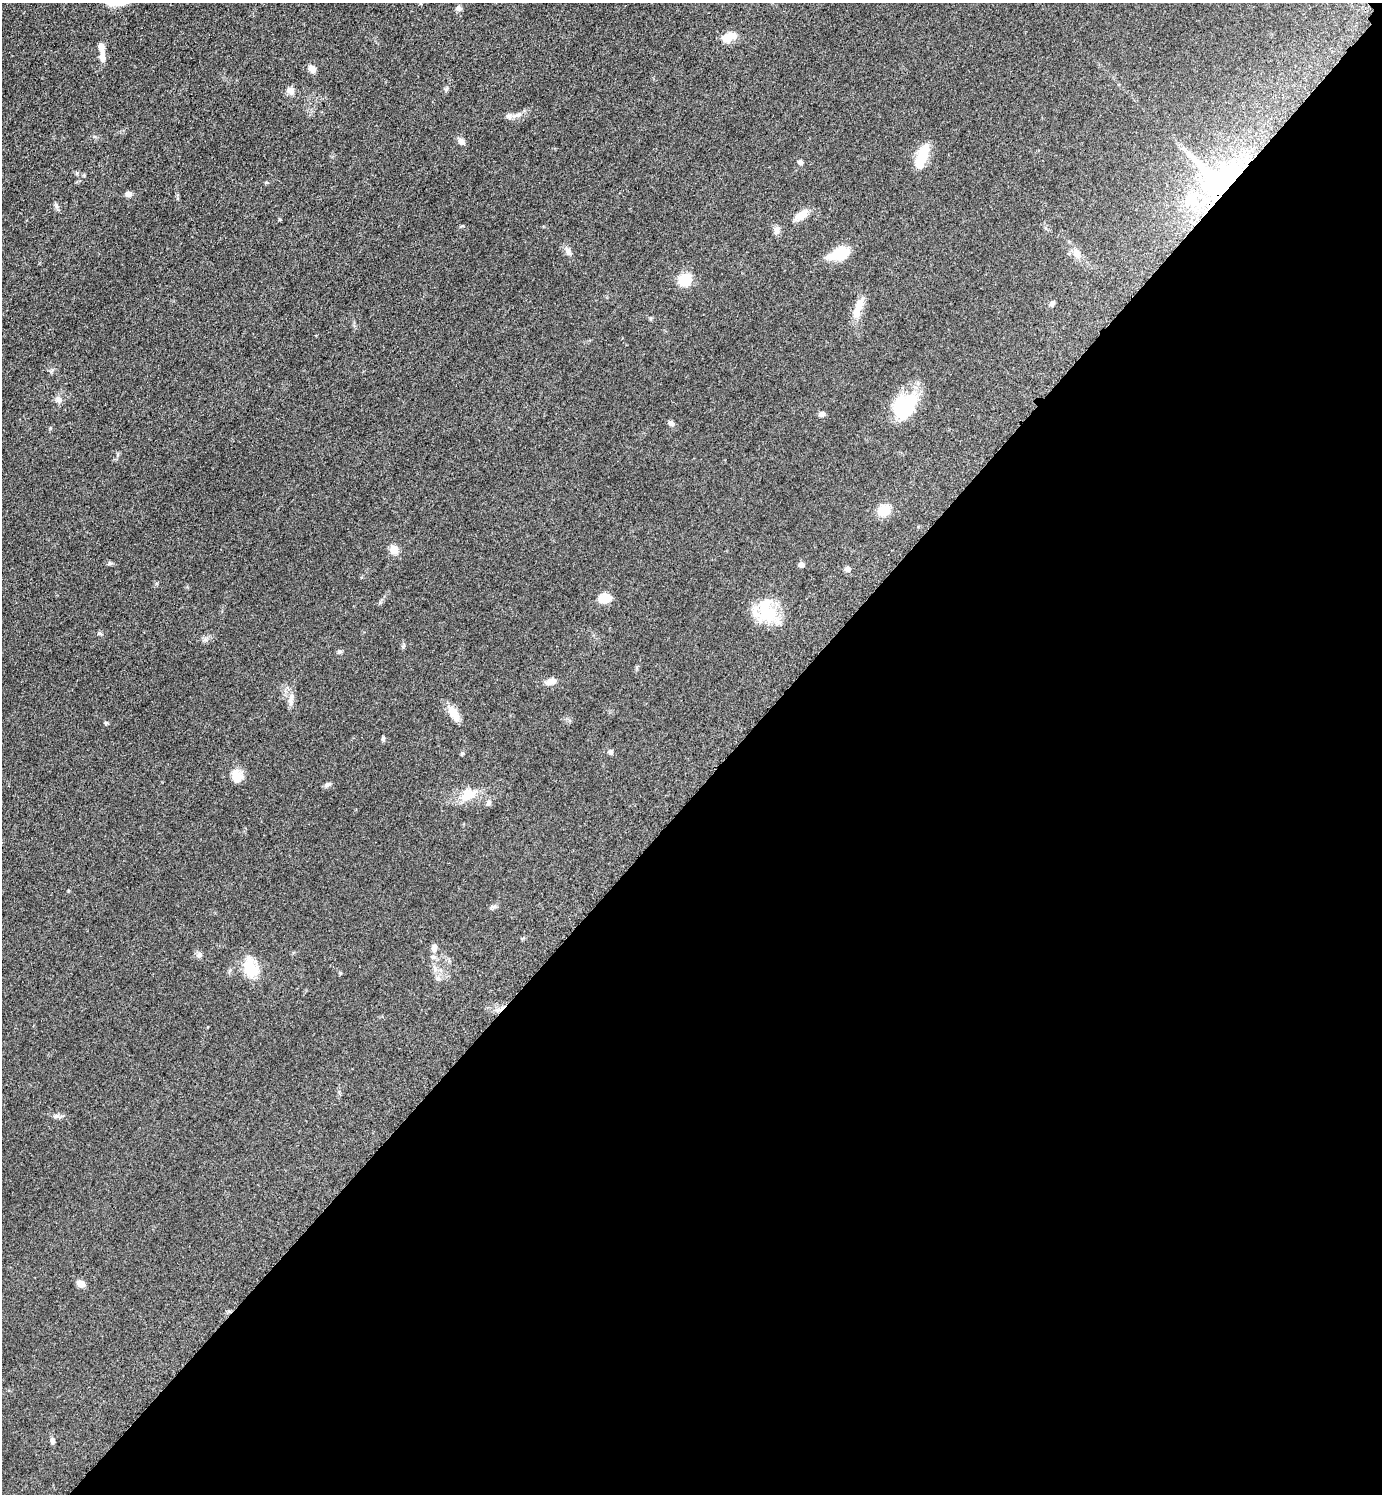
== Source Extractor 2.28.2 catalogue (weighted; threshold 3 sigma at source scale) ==
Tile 12 of 4 x 4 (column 4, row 3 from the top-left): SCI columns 4354-5733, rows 1513-3004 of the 6048 x 6047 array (HDU 1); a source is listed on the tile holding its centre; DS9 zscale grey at full resolution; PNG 1384 x 1496 px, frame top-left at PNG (2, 3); no overlay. Shown black and unused: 47% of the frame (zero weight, under 3 of 5 exposures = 4% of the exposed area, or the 3 px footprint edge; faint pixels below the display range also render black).
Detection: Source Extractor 2.28.2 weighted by HDU 2 'WHT'; one run over the whole footprint, this tile lists its part. Background 0.0497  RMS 0.0055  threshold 0.0245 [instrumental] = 3 sigma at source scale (4.5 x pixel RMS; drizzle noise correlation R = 1.50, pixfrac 1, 0.05/0.05 arcsec/px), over >= 5 px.
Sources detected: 58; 1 inside a brighter object's white glare — not listed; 2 inside a brighter listed object's ellipse — not listed separately; the other 55 listed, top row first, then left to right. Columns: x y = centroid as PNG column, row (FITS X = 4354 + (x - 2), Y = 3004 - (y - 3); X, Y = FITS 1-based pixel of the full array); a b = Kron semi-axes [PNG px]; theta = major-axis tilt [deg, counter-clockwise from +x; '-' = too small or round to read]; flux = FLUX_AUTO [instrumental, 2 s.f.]
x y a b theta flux
458 8 7 7 - 1.9
729 37 20 10 21 6.2
103 57 16 7 -86 3.5
312 69 9 8 - 3.2
446 88 9 3 69 0.83
291 91 10 9 - 2.9
517 115 18 5 15 3.2
461 141 10 7 -44 2.3
922 157 30 10 71 13
800 162 6 5 - 1.7
77 173 5 5 - 0.75
1213 178 65 12 -45 47
128 194 8 7 - 2
1191 198 12 10 38 10
56 206 7 4 -89 1.2
801 215 18 9 34 5.9
279 219 5 3 - 0.46
776 230 11 7 -82 2.3
568 251 11 7 -65 2.5
840 253 21 10 21 19
1076 253 12 11 - 3.5
685 279 13 11 32 12
1052 303 7 6 - 1.2
858 307 31 9 70 7.9
58 399 10 8 -37 2.4
905 406 32 22 52 28
822 414 8 6 -26 1.6
671 423 8 6 -39 1.5
884 510 14 11 29 8.6
394 549 10 9 - 4.8
801 565 7 6 - 1.7
848 569 7 6 - 2.1
604 598 16 10 9 6.7
768 613 29 25 9 20
340 652 8 4 8 0.84
551 681 14 8 18 3.5
290 701 12 7 -86 2.9
454 713 21 10 -59 6.3
106 723 6 4 -25 0.7
383 739 7 4 -90 0.96
610 752 7 6 - 1.4
462 753 6 4 19 0.61
237 776 17 13 -66 6.2
328 784 9 6 27 1.3
468 795 20 15 31 9.7
489 803 8 6 66 1.6
494 907 9 4 9 1.1
434 948 12 8 78 2.7
199 955 8 7 - 1.5
250 968 24 15 -71 15
340 973 5 4 - 0.52
438 978 8 6 -67 1.5
57 1116 8 6 0 1.6
81 1284 9 8 - 3.5
52 1441 8 6 -81 1.5
Overlapping masked pixels (flux is a lower limit): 1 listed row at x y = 1213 178
Unlisted compact peaks at least as high as the median listed source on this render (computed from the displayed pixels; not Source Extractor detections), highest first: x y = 52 370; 403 647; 266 182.